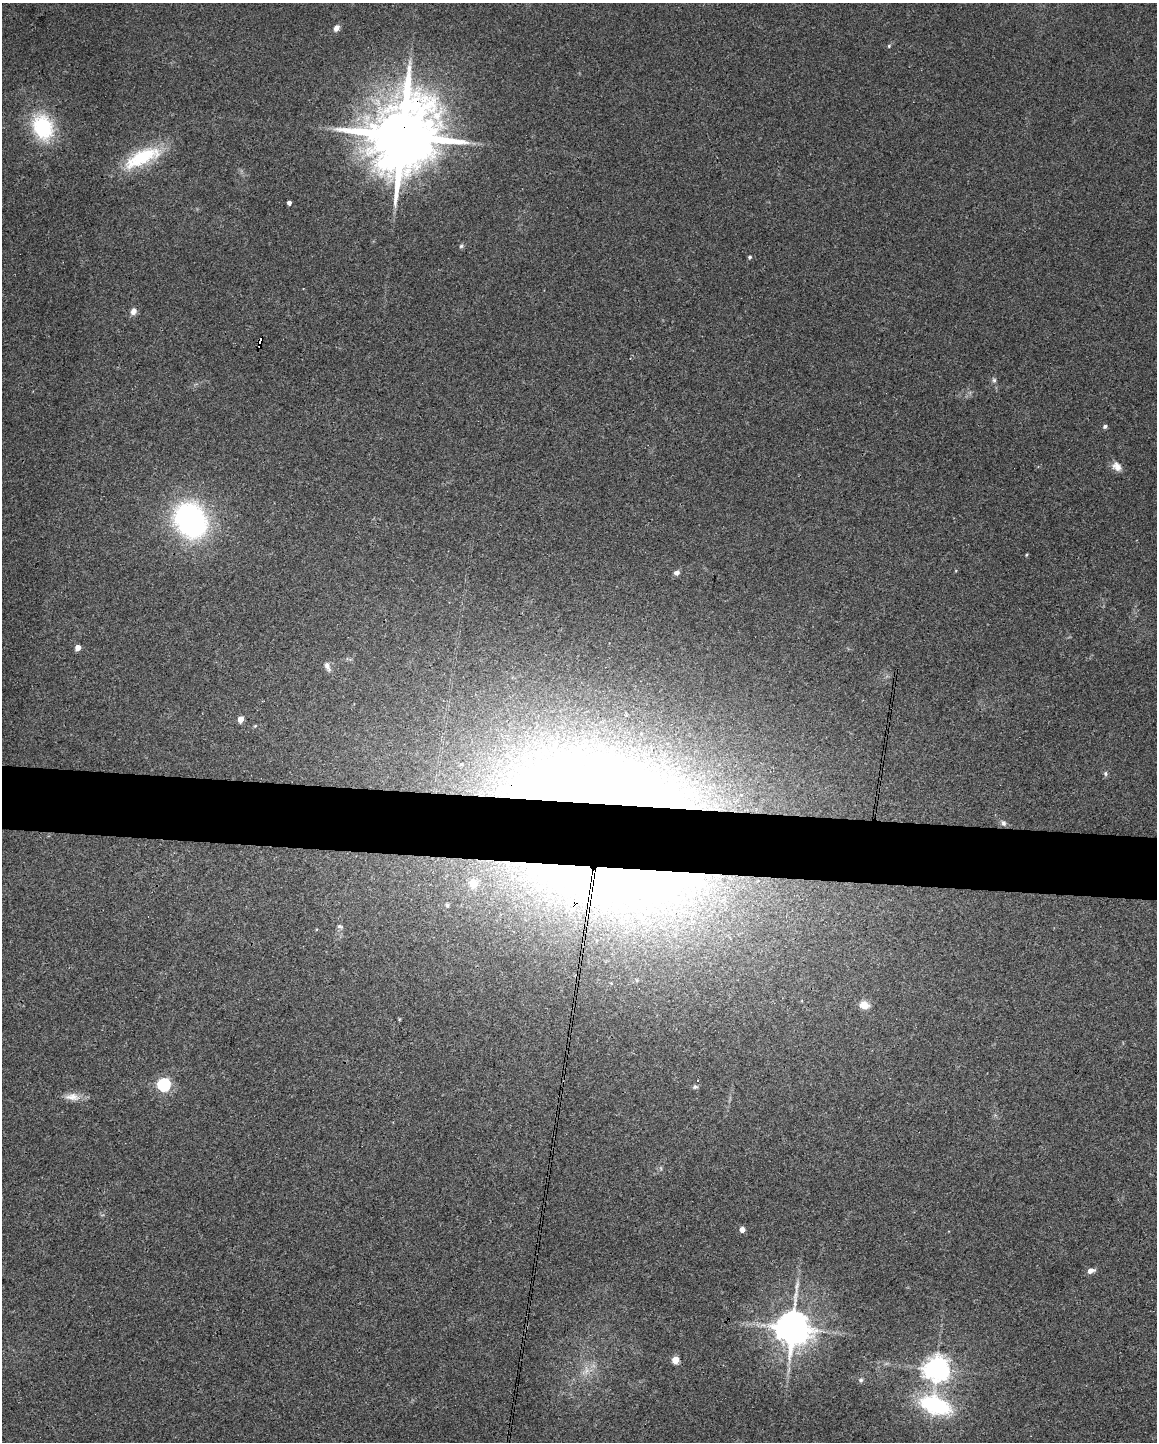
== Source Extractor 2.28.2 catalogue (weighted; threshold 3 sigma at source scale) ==
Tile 7 of 4 x 3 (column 3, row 2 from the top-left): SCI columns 2315-3469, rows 1661-3100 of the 4625 x 4647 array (HDU 1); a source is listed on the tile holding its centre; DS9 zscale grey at full resolution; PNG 1159 x 1444 px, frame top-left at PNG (2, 3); no overlay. Shown black and unused: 4% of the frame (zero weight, under 3 of 4 exposures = <1% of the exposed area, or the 3 px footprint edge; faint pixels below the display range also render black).
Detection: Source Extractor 2.28.2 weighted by HDU 2 'WHT'; one run over the whole footprint, this tile lists its part. Background 0.0823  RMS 0.0066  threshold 0.0296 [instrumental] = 3 sigma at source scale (4.5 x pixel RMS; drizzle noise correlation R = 1.50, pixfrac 1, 0.05/0.05 arcsec/px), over >= 5 px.
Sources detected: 42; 1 too faint to see at this stretch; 1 cosmic-ray / hot-pixel residue — not listed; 3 inside a brighter listed object's ellipse — not listed separately; the other 37 listed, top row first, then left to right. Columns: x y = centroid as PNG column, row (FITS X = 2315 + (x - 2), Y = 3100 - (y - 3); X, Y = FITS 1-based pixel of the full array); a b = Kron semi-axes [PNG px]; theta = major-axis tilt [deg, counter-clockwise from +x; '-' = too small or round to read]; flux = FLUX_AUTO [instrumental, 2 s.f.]
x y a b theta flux
336 28 8 6 56 3.1
889 46 5 4 - 0.79
43 127 24 18 -70 53
402 136 21 16 73 8800
142 157 53 18 25 37
289 203 4 4 - 2.5
461 246 6 5 - 1.2
750 257 5 4 - 1.1
133 311 9 7 66 3.4
261 339 4 4 - 48
260 345 5 3 - 23
994 380 7 5 -89 1.4
1105 426 5 4 - 1.8
1117 466 13 10 -44 4.9
191 520 28 22 -59 170
1026 555 5 3 - 0.58
677 573 7 6 - 2.7
78 647 5 4 - 6.9
327 666 14 7 -66 3.2
241 719 5 4 - 7.2
1105 774 7 5 -89 1.3
594 788 213 55 -6 790
1003 823 8 7 - 1.9
624 875 243 61 -4 680
340 926 9 5 -13 1.6
864 1005 13 11 -24 5.9
164 1085 6 6 - 130
695 1087 7 5 11 1.4
72 1097 22 10 -3 6.7
742 1229 5 4 - 4.6
1091 1271 10 6 18 3
793 1328 10 9 - 1800
675 1360 5 5 - 15
937 1369 8 8 - 720
586 1371 18 10 51 7.5
861 1380 6 6 - 1.4
935 1405 37 21 -21 62
Overlapping masked pixels (flux is a lower limit): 5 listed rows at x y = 402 136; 261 339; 260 345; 594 788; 624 875